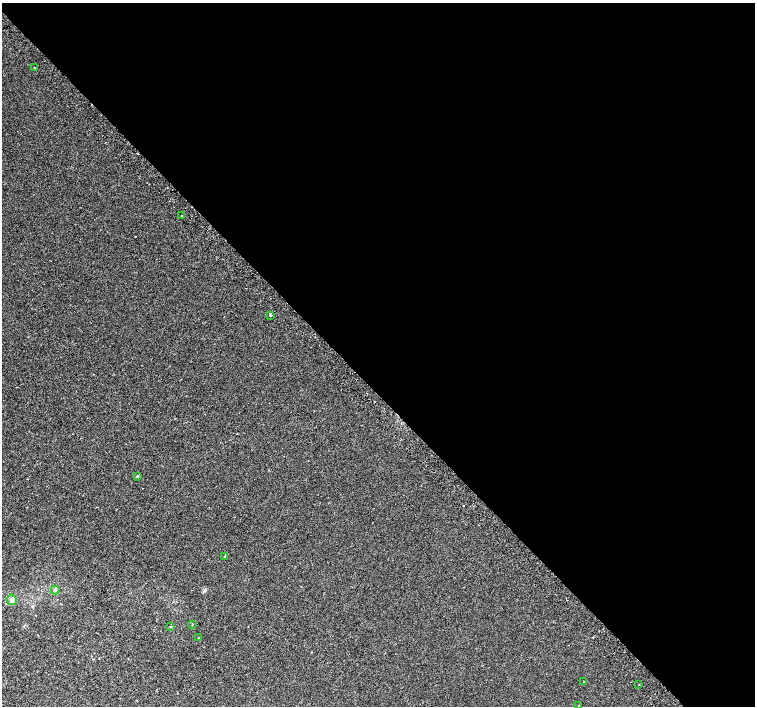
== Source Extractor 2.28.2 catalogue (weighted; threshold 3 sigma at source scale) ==
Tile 8 of 4 x 4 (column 4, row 2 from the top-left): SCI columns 4551-6055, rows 3060-4467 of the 6086 x 6054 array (HDU 1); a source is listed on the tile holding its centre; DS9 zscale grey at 2 x 2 block average (1 PNG px = mean of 2 x 2 image px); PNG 757 x 708 px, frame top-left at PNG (2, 3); each listed source drawn as its Kron ellipse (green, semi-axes under 4 px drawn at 4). Shown black and unused: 55% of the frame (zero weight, under 2 of 3 exposures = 2% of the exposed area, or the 3 px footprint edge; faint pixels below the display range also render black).
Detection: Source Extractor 2.28.2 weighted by HDU 2 'WHT'; one run over the whole footprint, this tile lists its part. Background 0.00306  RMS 0.0038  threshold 0.017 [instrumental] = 3 sigma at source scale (4.5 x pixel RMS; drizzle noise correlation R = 1.50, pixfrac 1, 0.0396/0.0396 arcsec/px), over >= 5 px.
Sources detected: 14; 1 coinciding with a brighter row at this scale — not listed separately; the other 13 listed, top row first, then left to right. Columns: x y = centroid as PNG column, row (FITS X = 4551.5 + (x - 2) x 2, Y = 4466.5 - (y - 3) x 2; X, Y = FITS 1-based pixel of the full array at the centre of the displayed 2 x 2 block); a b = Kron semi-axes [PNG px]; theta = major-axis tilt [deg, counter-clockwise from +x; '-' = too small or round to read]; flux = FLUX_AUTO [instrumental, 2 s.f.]
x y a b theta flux
34 67 2 2 - 1.5
181 215 2 2 - 0.35
271 315 2 2 - 2.5
137 476 3 2 - 0.64
225 556 3 2 - 0.65
55 590 4 3 - 1
12 600 5 5 - 2.1
192 624 3 2 - 0.39
170 627 2 2 - 0.67
198 638 3 2 - 0.35
583 681 2 2 - 0.55
639 685 2 2 - 0.48
579 706 3 2 - 0.32
Diffuse or blended objects may show on this block-average render without a row.